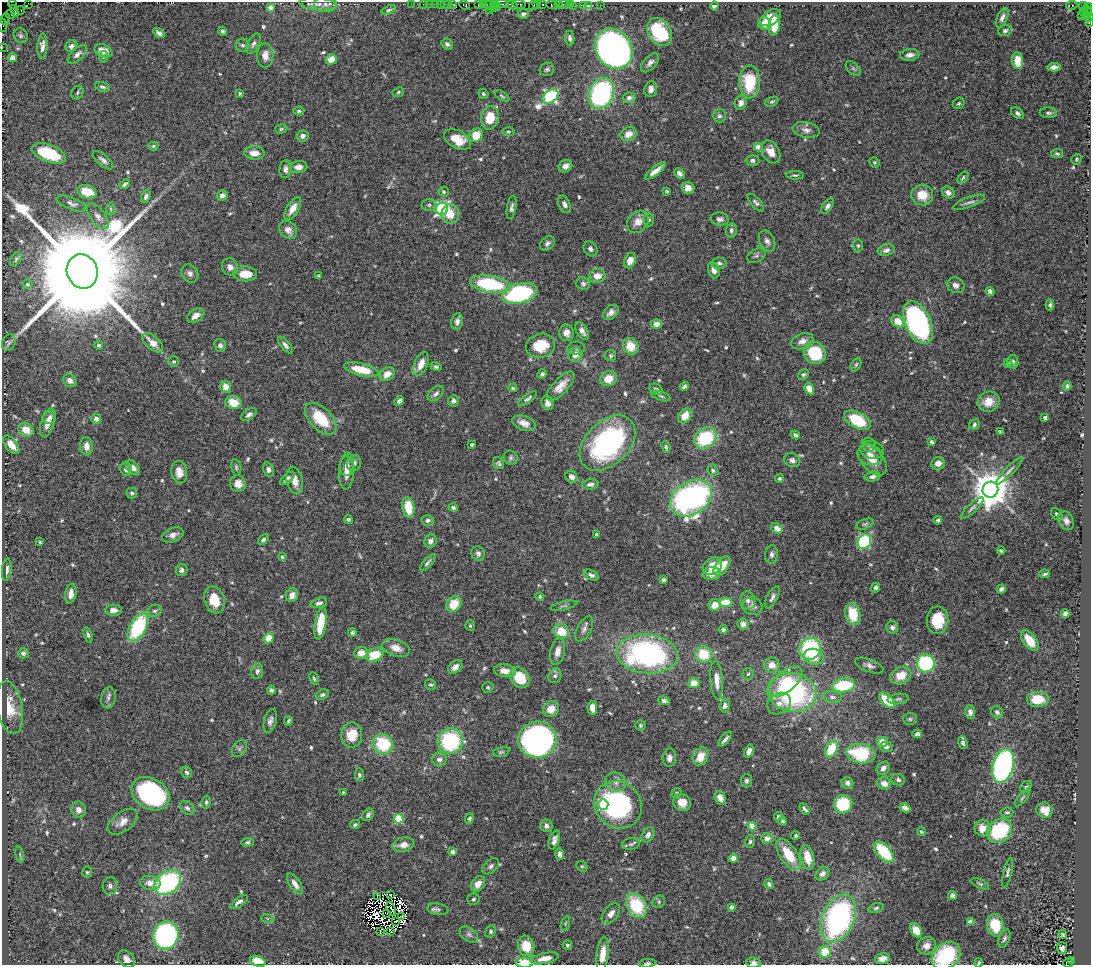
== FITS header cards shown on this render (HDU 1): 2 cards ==
NAXIS1  =                 1089
NAXIS2  =                  963

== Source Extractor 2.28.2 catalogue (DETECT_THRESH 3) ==
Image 1089 x 963 px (HDU 1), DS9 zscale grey, 1 PNG px = 1 image px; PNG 1093 x 967 px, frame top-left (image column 1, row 963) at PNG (2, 2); each listed source drawn as its Kron ellipse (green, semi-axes under 4 px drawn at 4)
Background 0.954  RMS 0.044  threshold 0.131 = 3 sigma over >= 5 px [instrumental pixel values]
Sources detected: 628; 9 with non-positive FLUX_AUTO (blend fragments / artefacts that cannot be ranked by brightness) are neither listed nor drawn; of the other 619, the 500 brightest by FLUX_AUTO listed and drawn (119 fainter detections omitted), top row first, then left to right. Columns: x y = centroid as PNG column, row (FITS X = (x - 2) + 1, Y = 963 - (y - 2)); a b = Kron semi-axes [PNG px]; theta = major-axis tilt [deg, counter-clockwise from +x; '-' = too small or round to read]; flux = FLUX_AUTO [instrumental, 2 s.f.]
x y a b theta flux
28 3 2 2 - 44
13 4 5 3 - 44
318 4 19 6 -4 19
325 4 11 8 0 15
411 4 2 2 - 24
423 4 2 2 - 37
429 4 2 2 - 19
436 4 3 2 - 110
440 4 2 2 - 31
446 4 6 2 0 62
452 4 2 2 - 36
494 4 3 2 - 73
502 4 7 2 -1 220
519 4 6 3 -10 170
537 4 3 3 - 120
543 4 3 3 - 140
552 4 5 2 - 120
559 4 3 2 - 82
564 4 5 3 - 130
570 4 3 2 - 18
464 5 6 3 -26 150
478 5 4 2 - 110
483 5 4 2 - 80
490 5 6 4 -20 190
512 5 6 3 -31 190
583 5 3 2 - 18
588 5 4 3 - 130
600 5 2 2 - 6.2
1072 5 6 3 9 380
497 6 4 2 - 140
533 6 4 3 - 140
574 6 3 2 - 55
714 6 4 4 - 13
1083 6 4 3 - 88
1088 6 4 3 - 110
271 8 4 4 - 32
493 8 3 2 - 39
21 10 4 3 - 51
389 10 7 4 20 5.7
489 10 2 2 - 33
15 11 6 3 -62 71
1087 11 6 4 -62 200
1083 12 3 2 - 35
10 14 5 2 - 61
523 14 6 5 - 7.2
1082 16 2 2 - 26
1086 16 3 2 - 61
1002 17 10 5 64 11
1089 17 4 2 - 55
771 18 11 7 31 69
5 19 6 4 82 120
1089 22 2 2 - 36
764 23 6 6 - 27
2 25 7 2 -83 76
774 25 10 5 84 58
223 31 4 4 - 8.2
1005 31 7 5 23 6.8
659 32 15 11 -54 150
159 33 6 4 -33 10
21 36 8 6 -48 7.5
570 38 7 4 -84 9.6
253 44 11 5 63 9.6
447 44 6 5 - 8.5
243 45 7 6 - 7.6
42 46 12 5 87 16
71 46 6 5 - 12
2 48 2 2 - 21
614 49 21 17 -55 1800
103 51 9 6 -22 28
77 54 12 6 43 13
265 55 12 8 88 26
910 55 10 6 5 17
103 57 6 4 82 5.1
12 58 4 4 - 15
331 59 5 5 - 33
1017 61 8 5 -85 47
650 63 12 6 48 13
1054 67 7 4 4 11
547 69 7 6 - 7.2
853 69 9 5 -45 6.9
750 82 16 10 89 140
102 87 7 4 -17 7.3
651 89 8 6 85 16
398 92 6 4 26 4.4
78 93 7 5 59 5.9
240 93 4 3 - 4.6
601 93 16 12 66 490
483 94 5 4 - 4.7
502 96 8 3 -32 4.7
550 96 9 6 37 590
629 98 6 5 - 12
772 102 7 4 21 5.3
741 103 7 6 - 19
959 103 6 5 - 5.1
299 111 5 4 - 5.9
1017 113 7 5 -39 9.4
1048 113 8 5 -2 7.6
719 116 7 6 - 8.2
490 118 12 9 78 68
281 129 6 4 17 4.5
806 130 13 7 -12 16
508 132 7 3 0 4.3
628 134 8 6 28 32
476 135 7 6 - 59
303 136 6 5 - 14
457 139 14 8 -27 53
153 146 5 4 - 4.3
758 147 4 4 - 51
771 152 12 8 -60 32
49 153 18 8 -21 160
254 153 10 6 -2 29
1057 154 6 4 -11 5.3
1076 159 6 4 56 4.9
103 160 12 5 -42 12
753 160 7 5 -2 8.7
874 162 5 5 - 4.5
565 166 7 6 - 21
299 167 9 6 5 23
286 169 9 6 84 12
655 171 13 4 38 25
679 173 6 4 -45 13
795 175 9 4 -2 5.7
963 178 7 4 52 4.9
125 184 6 4 38 6.9
688 188 6 6 - 26
667 191 3 3 - 4.3
87 192 10 6 -15 69
444 192 5 5 - 5
948 193 7 5 -36 13
222 195 5 5 - 15
922 195 11 10 - 52
146 197 6 4 70 11
969 202 17 5 20 12
72 203 15 6 -21 12
756 203 11 5 -48 9
564 204 9 5 -64 11
429 205 7 6 - 7
827 206 9 5 56 10
512 207 12 4 80 9.6
111 209 6 4 -88 4.3
293 209 13 6 57 33
442 209 6 6 - 780
450 214 10 9 - 45
98 216 15 7 -52 18
720 219 9 6 -9 10
649 220 7 5 90 6.6
638 222 12 9 49 30
288 230 10 8 -43 18
731 230 7 5 79 8.6
767 241 11 7 -64 13
547 243 8 6 44 11
858 245 6 5 - 6.7
590 249 8 6 -54 9.6
886 250 8 5 15 10
756 256 10 6 26 8.7
16 259 8 5 59 5.7
630 261 8 5 65 30
719 263 7 5 -2 8.1
230 267 9 8 - 16
714 270 8 5 -70 22
82 271 17 15 -67 130000
190 273 10 8 -58 12
245 274 12 7 -1 46
319 276 4 3 - 6.8
597 276 8 7 - 31
27 284 5 5 - 5.2
490 284 20 8 -9 250
583 284 7 6 - 8.4
956 285 9 7 -28 14
990 291 4 4 - 9.5
519 293 18 10 14 380
1050 305 5 4 - 6.4
611 312 9 6 44 14
196 316 9 6 34 21
457 321 8 6 82 12
898 321 7 5 -39 44
918 323 23 12 -66 660
656 324 5 4 - 21
582 331 10 5 -58 13
566 333 8 7 - 17
802 341 11 7 23 20
9 342 8 6 62 6.8
153 343 13 6 -42 34
99 345 4 4 - 7.1
220 345 6 5 - 9.6
285 345 10 4 -51 9.8
540 346 15 12 14 79
631 346 8 7 - 53
576 348 9 6 5 7.5
815 353 12 10 -43 140
575 355 7 7 - 25
611 356 5 5 - 5.1
174 361 5 5 - 5.7
1013 362 7 5 -82 6.5
1008 363 4 4 - 12
421 364 13 6 68 32
856 364 7 4 63 5.6
436 367 5 4 - 6.5
361 370 18 6 -13 81
387 374 8 6 36 29
542 374 5 4 - 6.9
803 374 6 4 43 6.5
609 379 8 7 - 42
70 381 7 6 - 15
561 386 18 7 47 33
684 386 5 3 - 6.5
1067 386 5 4 - 7.7
226 387 6 5 - 29
513 388 4 3 - 5.3
656 389 7 5 -26 7.3
809 389 6 4 -59 35
436 394 9 6 42 11
661 396 10 4 -21 5.7
528 399 11 4 36 8
399 401 5 4 - 8.8
453 401 6 5 - 8.7
234 402 8 6 -16 50
989 402 11 10 - 38
548 403 7 6 - 16
249 414 8 5 34 10
685 416 8 6 52 43
50 418 7 6 - 9.3
1045 418 4 3 - 14
96 419 5 5 - 12
321 419 19 11 -46 110
857 420 14 8 -28 140
47 423 15 6 74 28
524 423 12 7 -19 21
974 424 6 5 - 6.7
26 430 8 6 -35 37
1000 432 4 3 - 4.8
795 435 5 4 - 8.3
705 438 12 10 41 200
931 442 4 3 - 6
607 443 33 21 45 520
11 445 11 6 -52 30
472 445 4 3 - 7.7
869 445 7 6 - 7.9
86 446 9 6 -84 23
666 447 6 4 -65 5.2
872 450 12 9 -9 14
870 455 13 10 -15 25
511 458 7 6 - 7.1
792 460 8 6 -23 13
872 460 18 11 -50 39
354 463 8 7 - 11
499 463 6 5 - 6.3
938 463 7 6 - 22
347 466 10 7 -90 19
236 467 8 5 -80 5.9
133 468 8 5 -47 16
126 469 7 6 - 11
268 469 7 5 -76 12
713 470 6 5 - 7.7
346 471 18 7 86 33
1009 471 18 3 46 10
179 472 11 8 -81 26
572 477 6 5 - 16
872 477 8 4 11 11
287 478 9 4 41 10
780 478 5 4 - 5.1
295 481 14 8 -77 29
238 484 8 7 - 28
590 484 8 5 5 11
990 490 8 8 - 8700
132 493 5 5 - 6.4
691 498 23 16 33 960
408 507 10 6 -80 77
453 507 5 4 - 6.8
972 508 15 4 42 9.9
1057 514 6 5 - 6.2
348 519 4 4 - 4.3
428 520 6 5 - 9.6
938 520 4 4 - 6.5
1066 521 10 7 -62 13
865 524 9 5 22 6
777 528 6 5 - 20
173 535 11 7 20 15
597 535 4 3 - 5.7
263 540 6 4 49 6.8
431 541 6 6 - 15
40 542 3 3 - 4.3
864 542 8 6 57 200
1001 551 4 3 - 6.3
478 553 7 6 - 11
771 555 9 6 84 11
282 557 4 4 - 5.7
428 563 11 4 49 8.1
713 566 10 8 39 45
722 566 11 6 53 61
7 570 11 5 84 11
182 570 6 5 - 8.6
712 573 9 6 3 39
1045 574 5 3 - 4.7
591 575 8 4 -25 8.5
663 580 4 4 - 7.8
876 588 5 4 - 9
1001 589 5 4 - 9.2
71 594 10 5 81 21
292 595 7 6 - 20
540 597 4 4 - 4.6
772 597 12 5 63 12
214 600 14 10 -72 58
748 600 9 7 -83 14
726 602 6 4 1 92
319 603 8 5 13 10
454 604 8 7 - 65
715 605 6 5 - 31
564 606 14 3 12 6.7
752 606 10 9 - 13
113 610 8 5 0 14
154 611 7 5 17 7.1
853 614 11 7 -78 79
1065 614 4 4 - 19
938 620 14 11 89 73
321 623 16 5 81 86
743 624 5 5 - 19
470 626 5 4 - 4.3
138 627 15 8 61 270
892 627 6 6 - 9.9
584 629 14 7 62 13
723 629 5 4 - 7.4
561 631 8 7 - 65
352 633 4 4 - 7.8
88 635 8 4 -74 6
269 638 5 5 - 67
1030 640 12 6 -53 62
396 648 14 8 -19 30
810 649 11 10 - 270
558 651 13 7 77 21
23 653 5 5 - 8.2
361 653 7 6 - 32
647 654 31 19 -5 650
704 654 9 8 - 88
375 655 9 6 25 86
814 657 10 8 -14 48
926 663 9 9 - 260
772 665 8 7 - 29
869 666 15 6 -21 13
455 667 8 5 40 16
257 671 8 6 83 9.1
505 671 11 6 -5 26
748 674 6 5 - 5.5
555 676 7 6 - 9.5
901 676 11 8 26 48
314 678 6 3 -65 4.4
520 678 11 9 -50 84
717 680 19 6 -85 35
786 682 20 10 39 99
694 683 6 5 - 38
431 685 6 5 - 5.9
844 685 11 7 11 170
488 687 6 5 - 4.6
271 690 4 3 - 8
792 692 24 19 -11 500
322 695 7 5 19 7.6
832 697 10 5 -6 11
108 698 11 7 81 12
898 699 10 5 7 6.9
1038 699 11 8 0 64
887 700 9 5 -45 93
664 701 6 4 -13 11
779 704 12 10 32 23
725 706 6 5 - 12
10 708 26 13 -79 61
592 708 7 5 -86 20
551 709 8 7 - 34
970 712 7 5 -84 11
997 712 6 5 - 7.4
910 719 7 6 - 6.8
270 721 12 6 73 13
288 721 5 3 - 4.7
640 725 5 5 - 5.8
917 734 4 4 - 12
352 735 12 10 86 50
725 739 9 3 50 10
537 740 19 18 - 980
450 741 13 12 - 260
882 742 6 5 - 25
963 743 6 4 -73 7.5
383 744 11 9 -40 150
886 747 6 5 - 8.9
239 749 9 6 56 8.7
831 749 9 6 63 99
749 751 7 4 71 15
501 752 8 4 13 5.1
861 754 15 9 -10 170
700 757 9 7 63 46
669 758 9 7 86 16
439 759 7 7 - 14
1003 766 17 10 74 710
883 768 7 6 - 15
187 772 6 5 - 8.1
359 775 6 4 -89 6.3
898 780 7 5 -21 8.6
746 781 7 5 83 7.2
616 782 10 9 - 19
847 783 6 5 - 10
884 783 7 6 - 22
1026 787 6 5 - 5.1
343 792 3 3 - 4.3
677 793 5 4 - 5.1
151 794 20 15 -33 470
720 798 7 5 -67 26
1022 798 11 4 50 6.1
206 802 6 4 80 5.4
682 802 9 8 - 35
603 804 5 5 - 140
843 804 9 9 - 150
618 805 25 22 -40 430
187 808 8 6 -40 9.3
905 808 5 4 - 14
805 809 6 3 -54 7
78 810 8 7 - 17
1045 810 8 7 - 30
1007 812 6 5 - 6.2
368 815 7 5 55 9.3
778 817 5 4 - 6
399 819 5 4 - 150
469 819 5 4 - 6.1
783 821 4 3 - 5.3
123 822 17 9 38 26
355 825 5 4 - 5.8
546 826 6 6 - 12
752 826 4 4 - 94
983 828 8 8 - 34
921 831 4 4 - 5.1
999 831 13 11 41 190
648 835 8 6 59 12
796 835 4 4 - 4.7
767 838 6 5 - 21
554 840 10 5 71 14
247 842 6 4 4 5.8
750 842 6 5 - 6.3
631 844 9 5 10 8.3
403 845 11 7 10 26
453 852 4 4 - 27
884 852 13 6 -48 150
20 854 8 4 -81 5.1
560 854 6 4 -87 16
789 854 18 8 -56 90
807 857 12 6 -78 51
733 858 5 4 - 21
491 866 10 6 44 9.5
582 866 6 5 - 4.6
87 872 6 5 - 4.2
1008 872 15 4 77 9.3
822 874 8 6 42 14
168 882 15 10 38 410
150 883 10 7 -10 25
295 884 12 5 -56 19
478 884 8 6 51 23
769 884 5 4 - 7.6
980 884 10 4 -25 6.1
110 886 9 7 87 12
390 895 3 2 - 5.2
378 896 4 2 - 5.1
952 896 4 4 - 20
473 899 6 5 - 6.2
239 902 10 4 34 13
659 902 7 5 49 5.1
636 906 13 9 -62 150
731 907 4 3 - 7
876 908 8 4 17 5.8
391 909 7 2 -68 6.4
438 909 11 6 -11 8.4
387 913 3 2 - 16
611 914 12 7 52 18
401 916 4 3 - 5.1
267 918 6 4 -19 4.2
838 918 25 16 67 640
396 921 2 2 - 6.3
970 922 4 4 - 50
565 923 8 3 71 4.3
995 925 11 8 -78 80
916 930 8 5 -58 40
380 931 4 2 - 7.3
391 931 3 2 - 9.4
491 932 6 5 - 6.2
166 935 14 12 73 650
469 935 10 6 -36 9.8
1063 935 4 3 - 4.3
1004 938 10 5 70 7.9
567 945 4 4 - 5.3
526 946 10 8 -74 65
927 946 9 8 - 20
1062 948 6 5 - 11
825 952 6 6 - 76
603 954 17 6 83 41
946 956 16 12 37 250
545 958 15 5 11 27
126 959 10 7 -48 16
882 959 7 5 14 20
258 961 8 5 -20 65
1071 961 4 2 - 82
524 963 8 5 -1 84
648 963 9 4 5 5.6
754 963 7 5 -10 12
979 963 5 4 - 4.3
1068 963 5 3 - 290
At the frame edge (FLAGS 8, measured only in part): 14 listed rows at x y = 28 3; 13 4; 1088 6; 1089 17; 1089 22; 2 25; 2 48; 946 956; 258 961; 524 963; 648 963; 754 963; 979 963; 1068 963
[119 fainter detections neither listed nor drawn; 9 non-positive-flux detections neither listed nor drawn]